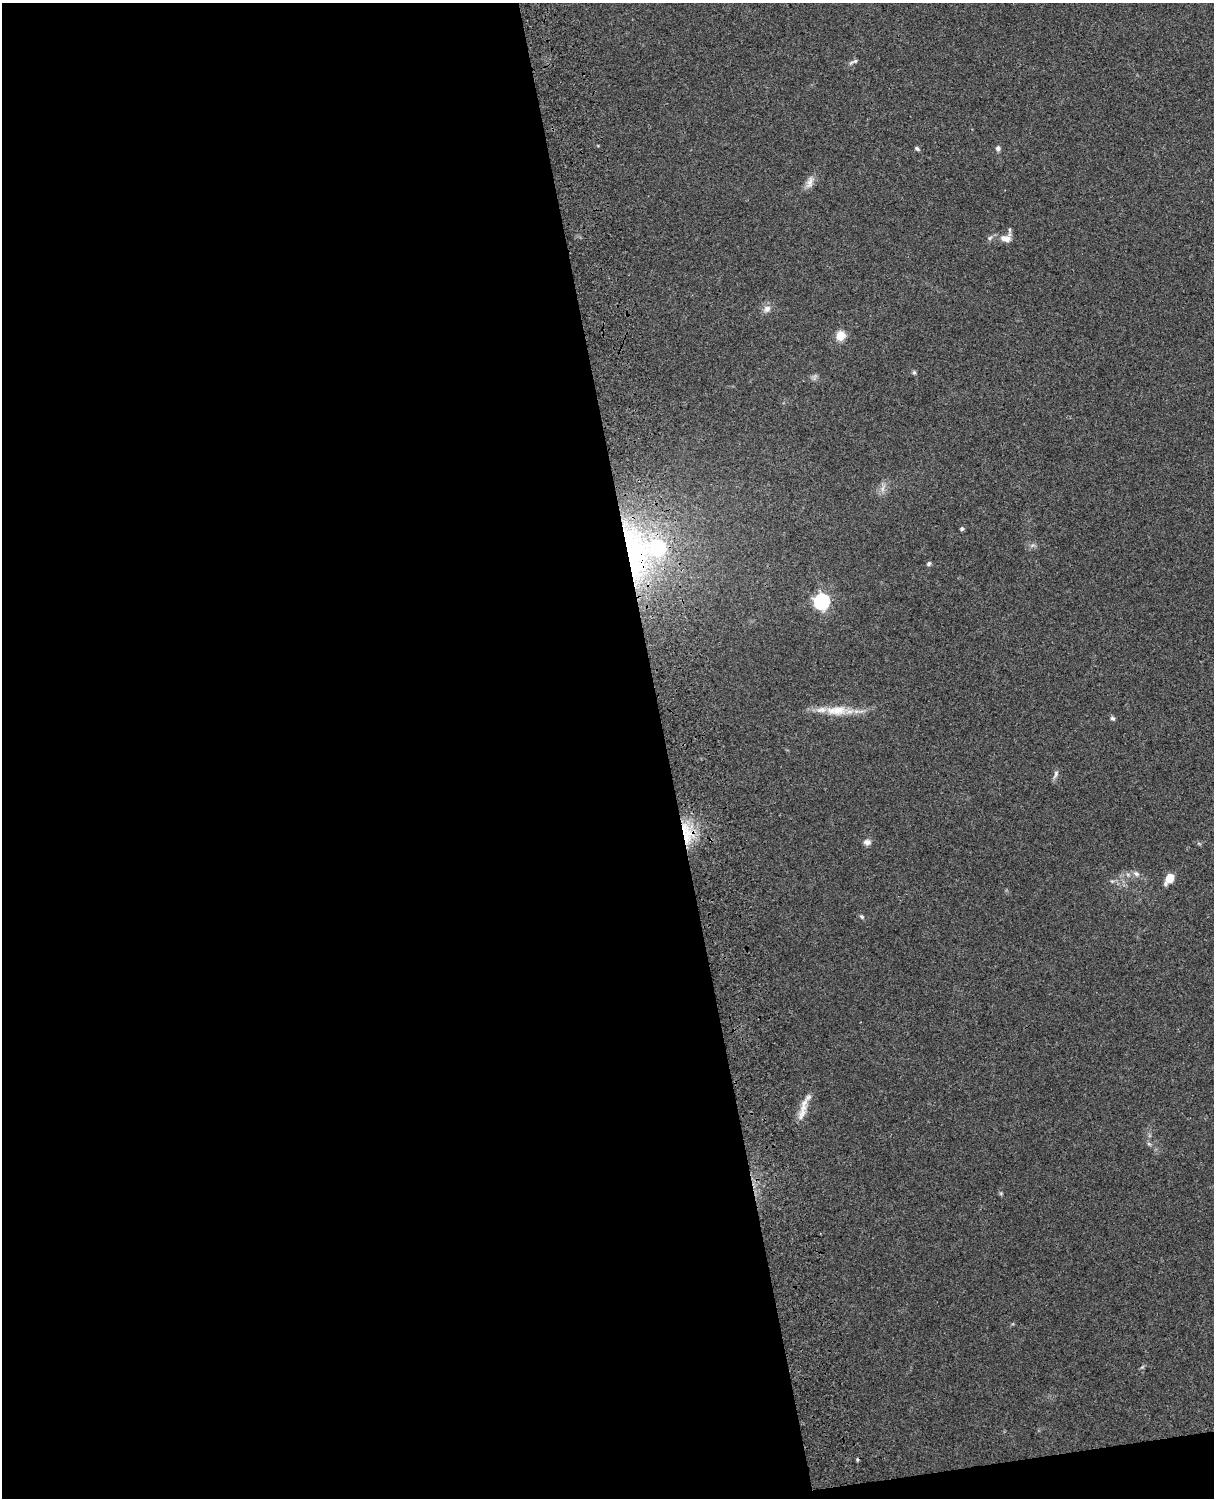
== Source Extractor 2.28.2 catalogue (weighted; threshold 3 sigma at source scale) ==
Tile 9 of 4 x 3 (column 1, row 3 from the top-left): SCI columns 119-1330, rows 164-1659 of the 5088 x 4928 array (HDU 1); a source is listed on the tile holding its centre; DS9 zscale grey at full resolution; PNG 1216 x 1500 px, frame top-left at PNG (2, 3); no overlay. Shown black and unused: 56% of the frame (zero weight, under 3 of 4 exposures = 6% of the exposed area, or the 3 px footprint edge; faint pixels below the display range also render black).
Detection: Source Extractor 2.28.2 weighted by HDU 2 'WHT'; one run over the whole footprint, this tile lists its part. Background 0.258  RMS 0.009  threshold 0.0404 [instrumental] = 3 sigma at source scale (4.5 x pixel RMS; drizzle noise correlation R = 1.50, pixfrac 1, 0.05/0.05 arcsec/px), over >= 5 px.
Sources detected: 27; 1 too faint to see at this stretch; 1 cosmic-ray / hot-pixel residue — not listed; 1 inside a brighter listed object's ellipse — not listed separately; the other 24 listed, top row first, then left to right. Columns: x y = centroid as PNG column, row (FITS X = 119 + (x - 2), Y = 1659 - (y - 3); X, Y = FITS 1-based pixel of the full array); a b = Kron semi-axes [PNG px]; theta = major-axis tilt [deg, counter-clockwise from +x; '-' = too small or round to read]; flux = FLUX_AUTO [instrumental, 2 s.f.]
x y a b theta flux
855 61 8 5 32 2.1
998 148 6 5 - 2.6
917 149 6 4 -32 1.7
810 182 18 8 73 6.2
990 238 7 5 23 2.1
1005 238 14 8 -7 7.8
767 309 11 9 45 4.8
840 336 5 5 - 40
914 372 5 5 - 1.3
962 529 5 4 - 1.6
633 553 80 37 -81 210
928 564 6 5 - 1.7
822 602 7 7 - 230
837 710 29 12 0 21
1112 718 7 5 -29 1.8
1056 774 12 5 65 2.9
687 833 32 16 -77 32
867 842 9 7 -13 3.8
1136 874 9 6 -37 2.9
1169 878 11 7 55 13
862 917 6 5 - 1.7
804 1105 27 8 71 11
1149 1144 6 4 -19 1.4
1142 1367 5 5 - 1.2
Overlapping masked pixels (flux is a lower limit): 2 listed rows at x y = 633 553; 687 833